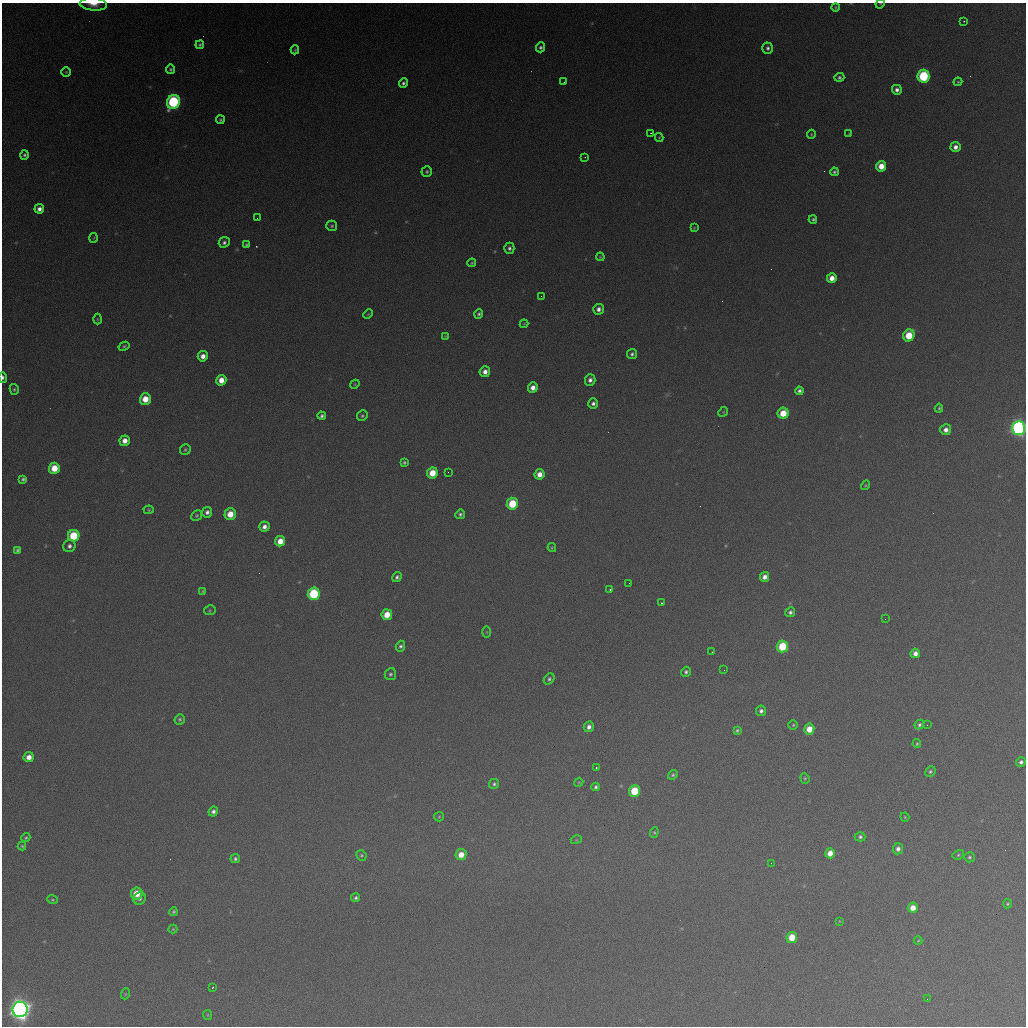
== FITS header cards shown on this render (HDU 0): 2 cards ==
NAXIS1  =                 1024 / length of data axis 1
NAXIS2  =                 1024 / length of data axis 2

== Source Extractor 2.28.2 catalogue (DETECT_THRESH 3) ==
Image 1024 x 1024 px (HDU 0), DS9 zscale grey, 1 PNG px = 1 image px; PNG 1028 x 1028 px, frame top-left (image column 1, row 1024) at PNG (2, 3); each listed source drawn as its Kron ellipse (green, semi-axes under 4 px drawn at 4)
Background 369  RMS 16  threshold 47.8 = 3 sigma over >= 5 px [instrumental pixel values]
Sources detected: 160; all 160 listed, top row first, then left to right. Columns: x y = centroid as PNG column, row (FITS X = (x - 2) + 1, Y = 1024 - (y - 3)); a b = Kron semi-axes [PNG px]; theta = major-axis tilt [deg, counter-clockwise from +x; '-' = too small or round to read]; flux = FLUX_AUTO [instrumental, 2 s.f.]
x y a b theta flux
93 4 14 6 -4 1.1e+04
880 4 5 4 - 1.1e+03
835 7 4 3 - 1.3e+03
964 21 3 2 - 3.9e+03
200 45 4 4 - 2.0e+03
540 47 5 4 - 2.6e+03
768 48 5 5 - 3.1e+03
295 50 4 3 - 1.4e+03
170 69 5 4 - 2.1e+03
66 72 5 5 - 1.4e+03
923 76 6 6 - 9.8e+04
839 77 5 4 - 2.5e+03
564 82 3 2 - 1.7e+03
958 82 4 3 - 1.1e+03
403 83 5 4 - 2.9e+03
897 90 5 5 - 4.7e+03
173 102 7 6 - 1.5e+05
220 120 4 4 - 1.7e+03
651 133 2 2 - 7.6e+02
849 133 3 2 - 7.5e+02
811 134 4 4 - 1.1e+03
659 137 4 4 - 1.1e+03
955 147 5 5 - 6.3e+03
24 155 5 4 - 2.2e+03
585 157 2 2 - 8.8e+02
881 166 5 5 - 1.6e+04
427 172 5 5 - 2.1e+03
834 172 4 3 - 2.1e+03
39 209 5 4 - 5.8e+03
257 218 2 2 - 5.5e+02
813 219 4 4 - 2.0e+03
332 226 5 5 - 1.8e+03
694 228 4 4 - 9.7e+02
94 238 5 3 - 9.3e+02
224 242 6 5 - 3.3e+03
246 245 3 3 - 1.7e+03
509 248 5 5 - 3.1e+03
600 257 4 4 - 1.2e+03
472 263 4 4 - 1.4e+03
832 278 5 5 - 1.1e+04
541 296 2 2 - 7.8e+02
599 309 5 5 - 5.2e+03
368 314 5 3 - 1.1e+03
479 314 5 4 - 2.3e+03
97 319 5 3 - 1.1e+03
524 324 4 4 - 1.1e+03
909 335 6 5 - 3.3e+04
445 336 4 4 - 9.1e+02
124 346 6 4 29 1.9e+03
632 354 5 5 - 2.9e+03
203 356 5 5 - 8.0e+03
485 372 5 5 - 7.3e+03
3 377 5 3 - 2.8e+03
221 380 5 5 - 1.2e+04
590 380 6 5 - 4.6e+03
355 384 5 3 - 9.7e+02
533 388 5 5 - 8.3e+03
14 389 5 4 - 1.8e+03
799 391 4 4 - 3.1e+03
145 399 5 5 - 1.9e+04
593 404 5 5 - 3.6e+03
939 408 4 3 - 1.6e+03
723 412 5 4 - 1.1e+03
783 413 5 5 - 2.4e+04
322 416 4 4 - 2.8e+03
362 416 5 5 - 1.9e+03
1019 428 7 6 - 4.2e+05
946 430 5 5 - 6.8e+03
125 441 5 5 - 9.2e+03
185 449 5 5 - 1.8e+03
404 462 4 3 - 1.9e+03
54 468 5 5 - 2.5e+04
448 472 3 2 - 7.4e+02
432 473 5 5 - 2.3e+04
539 474 5 5 - 1.0e+04
23 479 4 4 - 2.4e+03
865 485 5 3 - 1.2e+03
512 504 6 5 - 4.4e+04
149 510 5 4 - 1.4e+03
207 512 5 5 - 4.1e+03
230 514 6 5 - 1.9e+04
460 514 5 4 - 2.5e+03
197 515 5 5 - 1.8e+03
264 527 5 5 - 5.8e+03
74 536 6 5 - 4.9e+04
280 541 5 5 - 1.5e+04
69 546 6 6 - 3.9e+03
552 548 4 4 - 1.2e+03
17 550 4 3 - 2.0e+03
397 577 5 4 - 2.9e+03
765 577 5 4 - 6.6e+03
629 583 2 2 - 5.1e+02
610 589 3 2 - 1.0e+03
203 591 4 4 - 1.2e+03
314 594 6 6 - 8.2e+04
662 603 3 2 - 1.1e+03
210 610 6 5 - 1.4e+03
790 612 5 4 - 3.0e+03
387 615 5 5 - 1.8e+04
885 619 2 2 - 2.4e+03
487 632 6 4 -90 1.1e+03
400 646 5 4 - 2.5e+03
782 646 6 5 - 4.8e+04
712 652 2 2 - 5.1e+02
915 653 5 4 - 6.9e+03
724 670 2 2 - 9.2e+02
686 672 5 4 - 2.6e+03
390 674 6 5 - 2.4e+03
549 679 6 4 49 2.4e+03
761 711 5 5 - 3.6e+03
180 719 5 5 - 1.9e+03
793 725 5 4 - 1.5e+03
919 725 5 4 - 2.2e+03
927 725 2 2 - 5.1e+02
589 727 5 5 - 5.5e+03
809 729 5 5 - 1.7e+04
737 730 4 3 - 1.8e+03
917 744 4 3 - 1.3e+03
29 757 5 5 - 9.4e+03
1021 762 5 5 - 3.4e+03
596 768 2 2 - 9.7e+02
930 771 5 5 - 2.0e+03
673 775 5 4 - 1.8e+03
805 778 5 4 - 1.4e+03
579 782 4 3 - 9.5e+02
494 784 5 5 - 2.3e+03
596 787 4 3 - 2.4e+03
634 791 6 5 - 4.1e+04
213 812 5 4 - 3.6e+03
439 817 5 4 - 1.3e+03
905 817 4 4 - 1.1e+03
654 832 5 4 - 1.5e+03
860 837 5 4 - 2.6e+03
26 838 5 4 - 1.6e+03
576 840 5 3 - 9.5e+02
22 846 4 4 - 1.3e+03
898 849 5 5 - 4.7e+03
830 853 5 5 - 1.2e+04
361 855 5 5 - 1.7e+03
461 855 5 5 - 1.4e+04
958 855 6 4 30 1.7e+03
969 857 5 5 - 1.8e+03
235 859 5 4 - 2.3e+03
771 863 2 2 - 4.8e+02
137 893 6 6 - 2.2e+04
140 898 6 6 - 3.7e+03
356 898 4 4 - 2.4e+03
52 900 5 4 - 1.4e+03
1008 904 4 4 - 1.6e+03
913 908 5 5 - 1.3e+04
173 912 4 4 - 1.9e+03
839 921 4 2 - 7.5e+02
173 929 4 4 - 1.1e+03
792 937 5 5 - 2.3e+04
918 941 4 4 - 1.0e+03
213 987 3 2 - 9.1e+02
125 994 5 3 - 9.4e+02
927 999 2 2 - 5.2e+02
20 1009 7 7 - 1.1e+06
208 1015 5 4 - 1.2e+03
At the frame edge (FLAGS 8, measured only in part): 4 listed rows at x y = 93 4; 880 4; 3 377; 1019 428